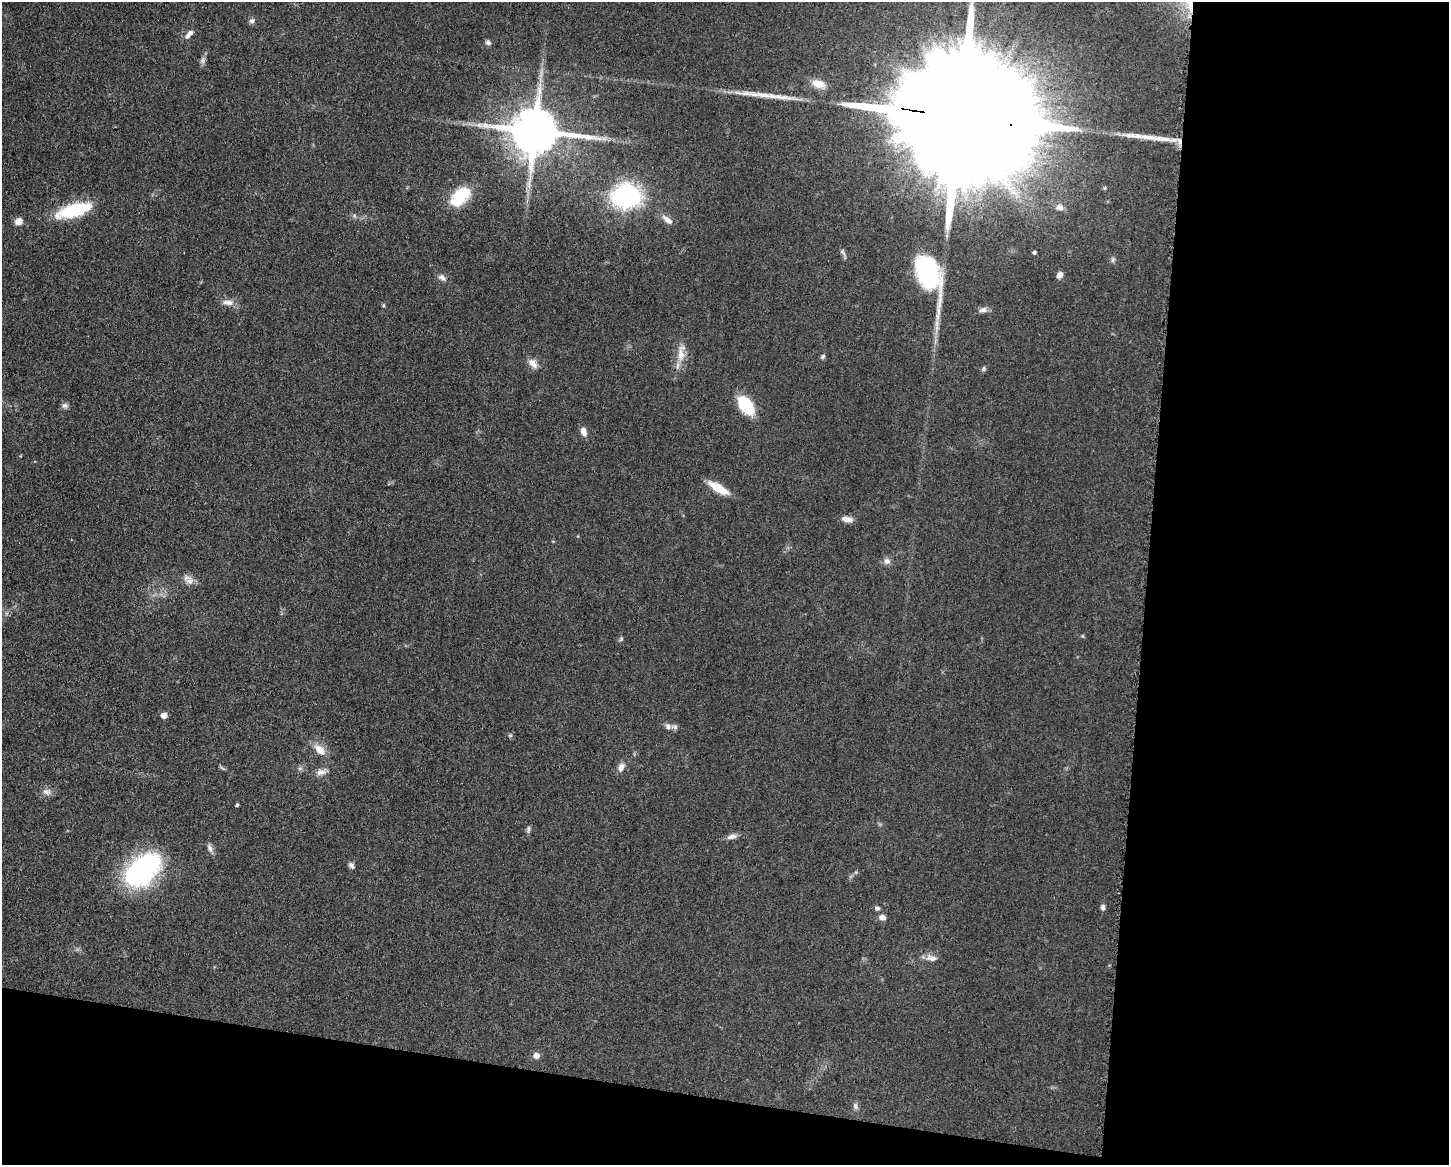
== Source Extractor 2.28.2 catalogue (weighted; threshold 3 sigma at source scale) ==
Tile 12 of 3 x 4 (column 3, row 4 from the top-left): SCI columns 3125-4571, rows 4-1166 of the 4683 x 4655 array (HDU 1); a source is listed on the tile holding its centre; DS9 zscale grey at full resolution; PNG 1451 x 1167 px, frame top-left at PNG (2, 2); no overlay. Shown black and unused: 27% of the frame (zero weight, under 3 of 5 exposures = <1% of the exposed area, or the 3 px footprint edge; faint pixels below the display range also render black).
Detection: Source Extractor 2.28.2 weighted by HDU 2 'WHT'; one run over the whole footprint, this tile lists its part. Background 0.0606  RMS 0.0057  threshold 0.0255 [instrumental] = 3 sigma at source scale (4.5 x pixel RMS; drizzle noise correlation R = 1.50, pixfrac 1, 0.05/0.05 arcsec/px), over >= 5 px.
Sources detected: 61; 1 too faint to see at this stretch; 2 long thin detections or spike segments (spike, bleed or trail) — not listed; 2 inside a brighter listed object's ellipse — not listed separately; the other 56 listed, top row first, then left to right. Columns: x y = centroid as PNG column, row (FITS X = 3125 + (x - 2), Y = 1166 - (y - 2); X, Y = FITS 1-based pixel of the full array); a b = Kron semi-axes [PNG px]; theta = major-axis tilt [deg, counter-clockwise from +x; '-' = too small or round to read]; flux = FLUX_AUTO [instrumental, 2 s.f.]
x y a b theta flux
252 21 7 6 - 1.8
190 33 7 6 - 1.8
488 42 7 6 - 1.5
203 60 10 7 71 1.8
818 84 18 10 -19 6.9
962 117 65 25 -9 59000
535 131 14 12 -5 3100
604 138 7 5 -1 1.8
626 196 10 9 - 330
460 197 20 12 43 28
1060 207 11 9 -17 3.1
73 210 41 14 16 30
667 220 18 7 -40 3.6
18 221 8 7 - 3.9
842 252 10 5 -51 1.5
1034 252 3 3 - 1.1
1113 260 7 5 70 1.3
928 275 41 18 -71 75
1060 275 7 5 50 2.8
442 277 11 7 -32 2.6
228 302 16 7 -7 3.8
384 305 6 3 71 0.64
983 310 11 7 11 2.5
681 355 21 10 -88 7.7
823 356 7 5 58 1.1
533 363 16 9 -49 4.1
983 369 7 5 83 0.95
65 405 9 7 -1 1.7
746 405 16 9 -54 31
583 431 10 7 -73 3.6
718 488 24 8 -31 11
847 519 14 7 -10 3.6
887 561 9 8 - 2.6
190 581 11 11 - 3.8
1082 636 5 4 - 0.63
164 715 5 5 - 5.6
668 726 8 7 - 2.1
510 735 6 4 0 0.74
320 750 20 11 -42 6.6
621 767 13 8 64 3.3
223 768 11 2 -35 0.93
300 768 7 4 19 1
321 772 13 8 8 3.4
47 792 13 9 -8 3.1
237 805 4 3 - 0.91
528 829 9 5 82 1.4
732 836 15 6 12 2.8
210 848 12 6 -71 2.2
351 865 9 5 -49 1.6
143 870 47 29 43 78
1103 907 7 5 87 1.8
877 908 6 5 - 1.4
882 917 8 6 -17 3
931 958 15 8 -10 3.9
536 1056 6 6 - 3.5
855 1106 9 6 -76 1.8
Overlapping masked pixels (flux is a lower limit): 1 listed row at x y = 962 117
Isophote crosses this tile's border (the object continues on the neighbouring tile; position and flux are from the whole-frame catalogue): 1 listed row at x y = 962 117